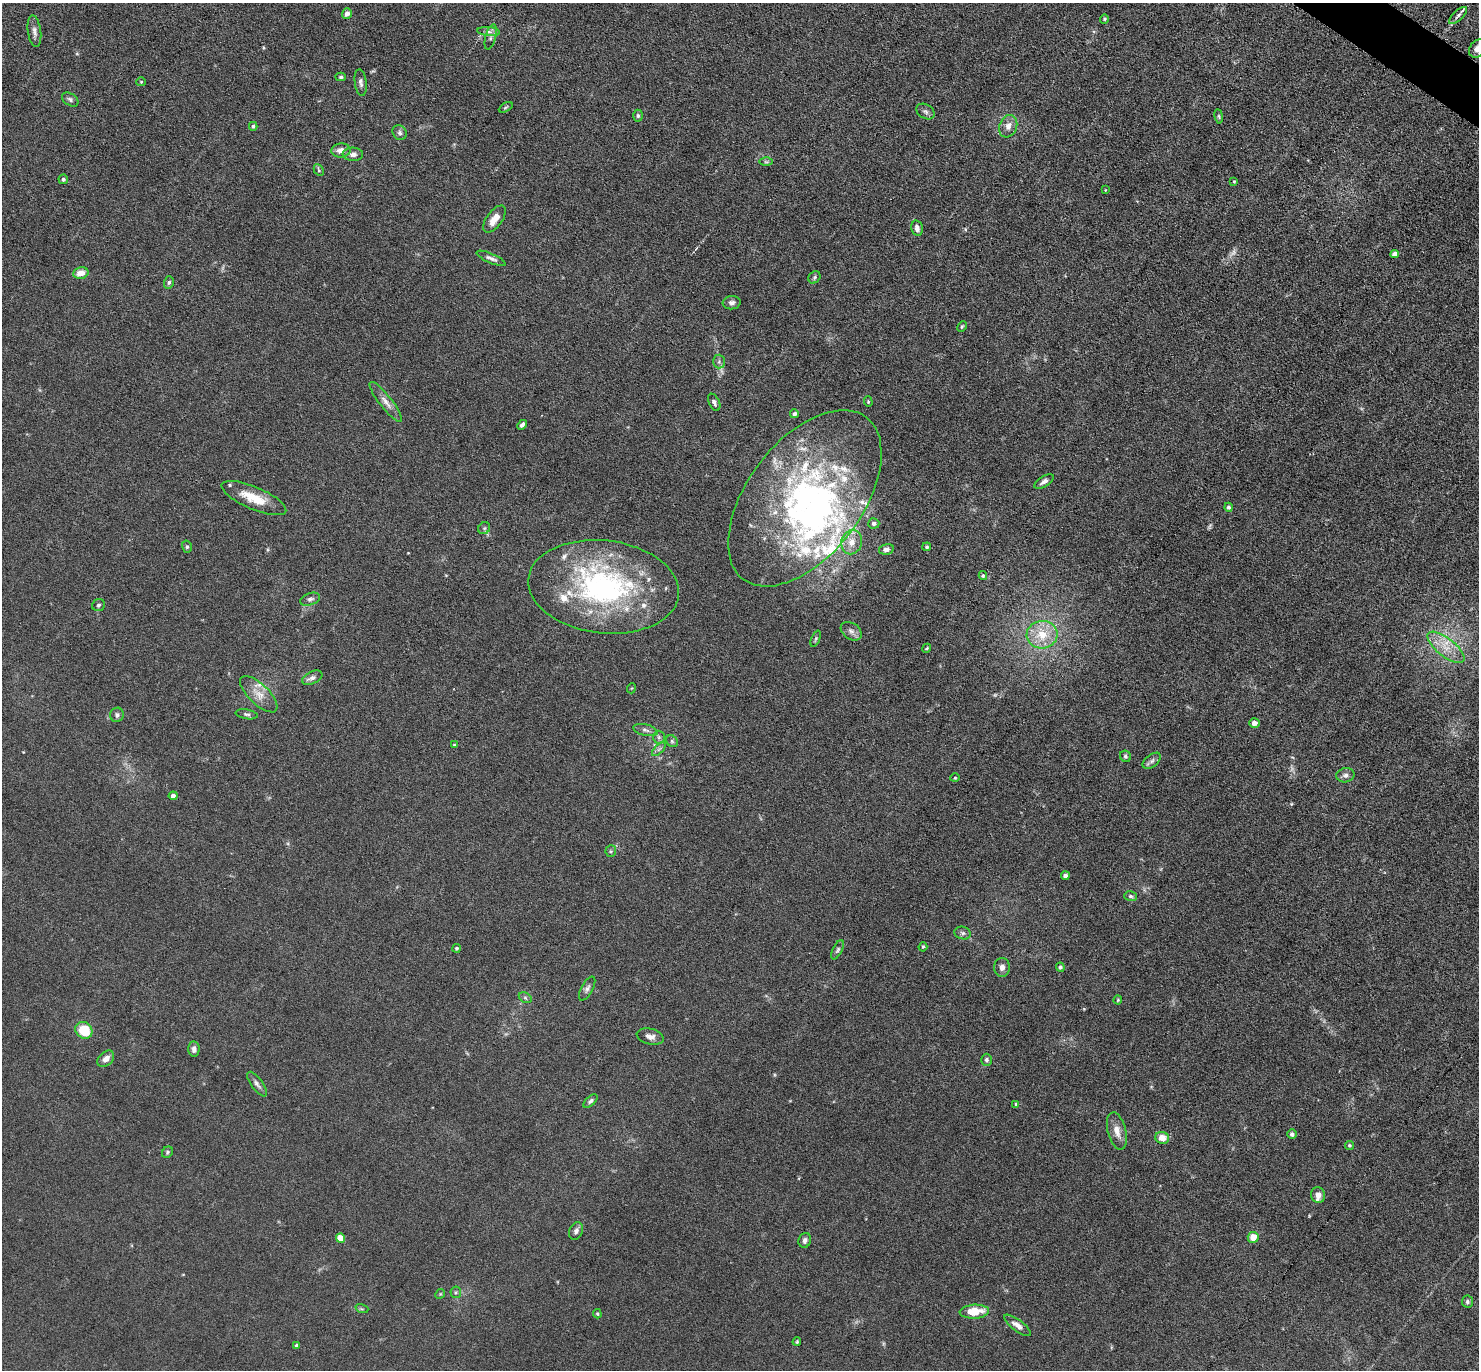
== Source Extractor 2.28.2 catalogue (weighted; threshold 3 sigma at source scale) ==
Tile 10 of 4 x 4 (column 2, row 3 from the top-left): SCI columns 1521-2997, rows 1815-3182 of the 6080 x 6070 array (HDU 1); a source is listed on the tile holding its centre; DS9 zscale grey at full resolution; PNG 1481 x 1372 px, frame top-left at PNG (2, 3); each listed source drawn as its Kron ellipse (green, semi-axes under 4 px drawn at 4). Shown black and unused: <1% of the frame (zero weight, under 3 of 6 exposures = <1% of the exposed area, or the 3 px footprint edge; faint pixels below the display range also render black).
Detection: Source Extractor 2.28.2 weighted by HDU 2 'WHT'; one run over the whole footprint, this tile lists its part. Background 0.034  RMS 0.0039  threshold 0.0158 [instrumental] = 3 sigma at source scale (4.09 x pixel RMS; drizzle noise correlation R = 1.36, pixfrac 0.8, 0.05/0.05 arcsec/px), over >= 5 px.
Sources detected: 136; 4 too faint to see at this stretch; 2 inside a brighter object's white glare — neither listed nor drawn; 16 inside a brighter listed object's ellipse — not listed separately; the other 114 listed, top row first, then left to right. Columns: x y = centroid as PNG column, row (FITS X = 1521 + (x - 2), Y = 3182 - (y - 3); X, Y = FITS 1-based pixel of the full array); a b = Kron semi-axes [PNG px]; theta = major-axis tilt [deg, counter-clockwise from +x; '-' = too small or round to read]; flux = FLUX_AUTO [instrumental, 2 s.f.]
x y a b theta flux
347 14 5 5 - 1.6
1458 15 11 5 43 1.2
1104 19 4 4 - 0.42
34 31 16 6 -82 1.8
489 32 11 4 -5 1.3
491 37 13 5 75 1.2
1478 48 10 7 50 2.3
341 77 5 4 - 0.7
141 82 5 4 - 0.39
361 82 13 6 -83 1.3
70 99 9 6 -35 1.1
506 107 8 3 30 0.47
925 111 10 7 -32 1.1
638 116 6 4 -89 0.69
1219 116 7 3 -81 0.53
253 126 4 4 - 0.55
1008 126 11 8 68 2.6
400 133 8 7 - 1
341 150 9 7 3 2.9
353 154 10 6 -3 1.6
766 162 6 4 -1 0.52
319 170 6 4 -62 0.51
63 179 5 4 - 0.82
1234 181 4 3 - 0.34
1105 190 4 3 - 0.26
494 219 16 7 54 3.9
917 228 8 5 -77 1.6
1395 254 4 4 - 2.1
491 258 16 4 -24 1.4
81 273 8 6 11 3.4
814 277 7 5 49 0.72
169 282 6 5 - 0.75
732 303 9 6 4 1.3
962 326 6 4 61 0.46
719 362 7 5 88 0.89
386 402 25 6 -52 2.9
714 402 9 5 -63 1.1
868 402 5 4 - 0.41
794 414 4 4 - 1.1
522 425 5 3 - 1.1
1044 481 11 5 32 1.4
254 498 35 11 -23 8.7
805 498 102 57 53 120
1228 507 4 4 - 0.84
874 523 5 5 - 0.8
484 528 6 5 - 0.61
852 542 12 10 77 3.9
187 547 6 5 - 0.71
927 547 4 4 - 0.52
886 549 7 5 14 1.1
983 576 4 4 - 0.49
604 587 76 46 -7 78
310 599 10 6 19 1.1
98 605 6 5 - 0.77
851 631 11 8 -34 1.7
1042 635 15 14 - 8.3
816 639 8 4 68 0.6
1446 647 22 9 -38 6.2
927 648 4 3 - 0.37
312 678 11 6 25 1.3
632 688 5 3 - 0.3
259 694 24 10 -44 4.3
247 714 11 5 -10 0.86
117 715 7 6 - 0.97
1254 723 5 4 - 1.9
645 730 12 5 -13 1.3
659 737 6 6 - 0.8
672 741 6 5 - 0.65
454 745 4 3 - 0.3
659 749 9 4 45 0.89
1125 756 6 5 - 0.66
1152 761 10 6 39 1.2
1345 775 9 7 13 1.3
955 778 4 4 - 0.33
173 796 4 4 - 1.4
611 851 6 5 - 0.56
1065 876 4 4 - 1
1130 896 6 5 - 0.69
963 933 8 6 -15 0.99
923 947 5 4 - 0.42
457 948 4 4 - 0.49
838 950 10 5 62 0.77
1002 967 9 8 - 1.7
1060 967 4 4 - 0.67
587 989 13 5 61 1.3
525 998 7 5 -31 0.7
1118 1000 4 4 - 0.36
84 1030 9 8 - 11
650 1036 14 7 -14 1.9
194 1049 7 5 88 1.2
106 1059 9 6 42 2.2
986 1060 6 5 - 0.89
257 1084 15 6 -53 1.4
590 1101 8 4 42 0.81
1016 1104 4 4 - 0.51
1117 1131 19 9 -75 3.4
1292 1134 4 4 - 1
1162 1138 7 6 - 3.6
1349 1145 4 4 - 0.53
167 1152 6 5 - 0.64
1318 1195 8 7 - 2.3
576 1231 9 6 67 1.4
1253 1237 5 5 - 4.5
341 1238 4 4 - 6.5
805 1240 7 6 - 1.2
456 1292 6 5 - 0.61
440 1294 5 4 - 0.42
1468 1302 6 5 - 0.77
362 1309 7 4 -18 0.56
974 1312 15 7 3 7.7
597 1314 4 3 - 0.39
1018 1325 16 6 -37 2.2
797 1342 4 3 - 0.43
297 1346 4 4 - 1.3
Isophote crosses this tile's border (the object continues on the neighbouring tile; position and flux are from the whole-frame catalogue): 1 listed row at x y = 1478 48